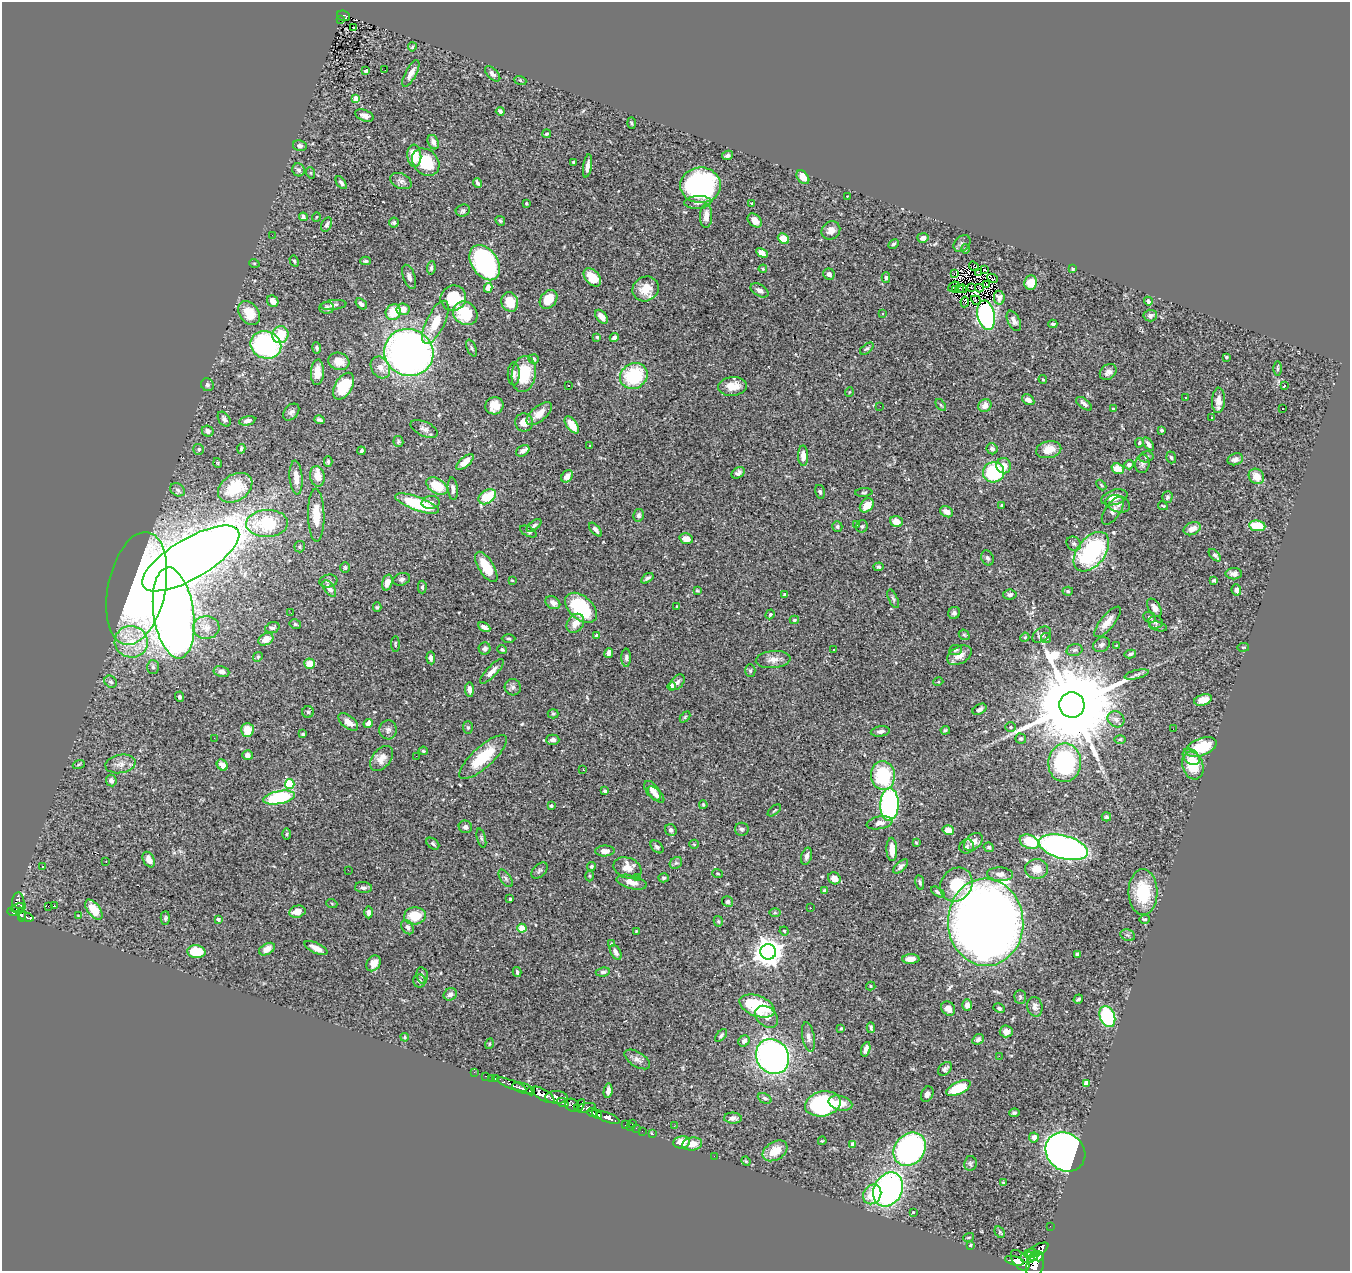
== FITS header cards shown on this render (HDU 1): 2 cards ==
NAXIS1  =                 1348
NAXIS2  =                 1269

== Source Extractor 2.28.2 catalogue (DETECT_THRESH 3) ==
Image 1348 x 1269 px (HDU 1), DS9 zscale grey, 1 PNG px = 1 image px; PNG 1352 x 1273 px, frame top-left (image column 1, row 1269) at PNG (2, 2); each listed source drawn as its Kron ellipse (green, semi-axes under 4 px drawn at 4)
Background 0.637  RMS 0.026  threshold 0.0787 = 3 sigma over >= 5 px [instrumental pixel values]
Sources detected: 496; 1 with non-positive FLUX_AUTO (blend fragments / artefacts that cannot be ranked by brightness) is neither listed nor drawn; the other 495 listed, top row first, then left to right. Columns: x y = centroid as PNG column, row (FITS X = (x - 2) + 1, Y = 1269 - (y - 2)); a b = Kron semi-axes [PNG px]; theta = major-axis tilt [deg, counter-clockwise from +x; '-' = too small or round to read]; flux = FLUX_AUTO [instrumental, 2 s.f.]
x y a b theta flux
344 16 7 5 -20 68
340 20 3 2 - 11
353 28 3 2 - 2.1
412 47 4 3 - 2
385 70 2 2 - 10
366 71 4 2 - 2.6
411 73 15 5 61 12
493 74 9 5 -45 6.7
520 80 6 4 -19 2
356 98 4 4 - 21
500 111 4 3 - 4.3
364 115 10 5 -22 7.8
631 123 5 3 - 2
546 134 4 3 - 2.6
433 142 7 5 -68 7
300 146 7 5 -11 5.7
727 155 5 4 - 5.2
414 156 11 7 -85 35
426 162 15 12 -44 66
574 162 4 3 - 3.1
587 166 12 4 81 8
298 170 6 6 - 4.4
311 173 6 3 -71 1.8
803 177 8 5 -51 18
401 181 11 7 -25 7.9
341 183 7 4 -53 4.2
478 183 5 3 - 3.9
700 185 20 18 0 290
847 196 2 2 - 0.89
698 202 13 6 3 8.5
526 203 3 2 - 1.9
752 203 4 3 - 2
463 211 7 6 - 4.5
706 216 12 6 89 13
303 217 4 4 - 4.8
316 217 5 3 - 1.3
755 220 8 5 -45 11
500 221 5 4 - 2.8
394 223 5 5 - 3
327 225 7 5 64 4.3
831 230 10 8 41 12
272 235 2 2 - 1.7
923 238 5 5 - 7
783 239 6 5 - 31
962 243 9 7 43 5.4
893 244 6 3 28 2.6
965 249 4 4 - 1.8
762 253 6 4 -28 9.5
294 261 6 4 -60 2.2
366 261 5 4 - 2.8
254 263 5 3 - 1.5
485 263 19 13 -56 200
974 266 5 2 - 2.4
431 268 7 4 83 3.8
763 269 4 3 - 2.1
1073 269 4 3 - 2.1
984 270 4 2 - 1.9
978 273 3 2 - 1.5
829 274 6 5 - 7
954 274 3 2 - 2.7
409 277 13 6 -71 8.5
592 277 10 7 -49 26
886 277 5 4 - 3.3
992 278 6 2 -26 1.8
1031 283 7 6 - 24
986 285 2 2 - 1.2
953 287 6 2 37 2.8
971 287 2 2 - 0.96
488 288 5 4 - 17
960 288 3 2 - 0.83
979 288 4 2 - 1.2
646 289 13 12 - 32
963 289 4 2 - 1.1
759 290 10 5 -31 7
955 290 3 2 - 0.94
453 298 13 12 - 68
999 298 7 5 -81 6.8
548 299 10 7 50 34
976 300 5 2 - 2.3
273 301 6 5 - 13
1148 301 4 3 - 3.5
510 302 10 8 -69 37
965 302 5 2 - 2
361 304 6 4 -39 6.3
333 305 13 5 6 5.4
327 308 7 6 - 6.1
403 309 6 6 - 17
393 312 8 7 - 42
249 313 13 9 -54 34
465 313 13 11 -38 75
882 313 3 3 - 7.2
986 315 15 8 -79 360
1150 315 6 6 - 7
601 317 8 5 -52 12
1014 321 11 6 -63 7.3
435 322 23 9 64 43
1053 324 4 3 - 2.6
280 335 8 8 - 45
597 337 3 3 - 2.5
614 337 4 3 - 6.7
266 345 16 13 -20 270
317 348 6 4 -80 3.5
471 348 9 4 -65 3.1
867 349 8 4 39 3.4
409 352 25 23 -24 950
1226 357 3 3 - 1.8
534 359 5 4 - 4.6
339 361 10 8 -18 20
380 367 11 9 -59 13
1277 368 7 3 -89 2.3
317 372 13 6 86 22
1108 372 9 7 42 8.4
514 374 11 6 -88 6
524 374 18 12 82 63
634 376 14 12 31 110
1043 379 4 3 - 2
207 385 7 6 - 4.1
344 386 15 8 59 60
568 386 3 2 - 1.8
733 386 14 9 5 23
1284 386 3 3 - 2.3
849 392 5 3 - 1.4
1185 397 3 2 - 2.5
1028 400 6 5 - 11
1218 400 13 6 87 15
1084 404 9 5 -38 6.4
941 405 6 3 -53 2.2
985 405 7 6 - 11
494 406 9 8 - 21
880 406 2 2 - 2.3
1113 408 4 2 - 1.4
1283 409 3 2 - 4.5
291 412 9 6 49 5.3
539 413 15 7 40 17
1211 417 3 3 - 5.5
224 419 8 5 -55 5
319 420 5 3 - 3
247 421 8 4 13 7.1
524 422 9 9 - 17
572 425 10 5 -54 29
424 429 15 7 -25 7.7
1161 430 4 3 - 2.4
208 431 6 5 - 6.3
398 442 5 5 - 2.8
1139 443 5 3 - 2.4
1148 444 7 4 -54 5.9
590 445 2 2 - 1.2
199 449 5 5 - 3.4
241 449 5 3 - 3
992 449 6 5 - 5.5
1049 450 12 8 12 24
361 451 4 3 - 3.1
523 451 7 5 32 8
803 456 10 5 -89 14
1146 457 7 5 15 3.7
1171 457 6 4 -71 3.5
1235 459 8 5 18 6.7
328 461 5 4 - 2.9
465 462 10 5 41 17
218 463 5 3 - 1.7
1142 464 9 7 80 5.4
1129 465 5 4 - 7.2
1004 466 8 7 - 14
1118 469 6 5 - 26
994 472 10 10 - 120
738 473 7 5 33 5.5
317 476 10 7 -80 23
567 476 7 5 51 11
1256 476 8 7 - 22
296 478 17 6 -85 17
1101 485 6 3 -46 2.2
437 486 12 7 -34 50
235 488 18 13 32 67
453 489 11 5 -84 8.7
178 490 8 6 -32 4.6
820 492 7 5 -75 4
864 492 8 3 5 2.2
487 497 9 6 33 50
1114 497 13 7 17 20
1167 497 6 5 - 3.5
431 502 9 6 6 6.2
417 504 23 6 -20 99
1118 504 12 8 -16 9.6
867 505 8 6 45 24
1002 505 4 3 - 2.7
1163 506 5 3 - 1.6
1113 511 16 7 55 8.7
947 512 7 5 -27 11
316 515 26 8 -89 34
639 515 6 5 - 3.8
896 522 6 5 - 14
267 523 21 13 2 94
857 524 4 3 - 2
534 525 8 4 38 4.1
862 526 6 5 - 3.5
1257 526 8 5 -9 55
837 527 5 5 - 2.8
1192 529 9 6 23 14
596 530 8 4 -49 5.3
528 532 9 5 -27 3.7
686 539 7 5 -13 15
1074 544 8 6 -39 4.9
300 547 6 5 - 2.9
1091 552 22 14 52 210
1215 555 7 4 -46 3.4
191 558 55 20 30 4100
987 558 8 6 -63 5.1
486 567 17 7 -58 44
879 567 5 4 - 2.8
345 568 5 4 - 2.2
1234 574 8 5 0 7.1
647 578 7 3 36 3.9
401 579 9 6 17 5.2
512 580 4 2 - 1.2
1214 580 4 3 - 3.5
328 581 9 6 11 5.2
387 583 8 5 73 9.6
422 587 6 4 89 3.2
137 588 57 28 78 970
329 589 9 5 -56 8.8
697 590 4 3 - 1.9
1236 590 6 5 - 6.8
1068 591 5 4 - 2.7
785 594 4 3 - 2.1
1010 594 7 5 8 5.5
893 599 10 4 -66 3.8
553 603 8 6 -31 8.1
677 606 2 2 - 1.6
377 607 5 4 - 2.6
581 608 18 11 -41 110
1154 608 10 6 -59 10
174 613 46 20 -82 2200
291 613 2 2 - 2.2
954 613 6 6 - 4.7
770 614 5 4 - 2.5
1150 617 7 5 -24 3.2
794 620 4 3 - 2.7
1107 622 19 6 50 16
1156 622 7 6 - 4.7
575 623 10 8 55 15
295 624 6 4 -13 3
1158 626 9 4 -12 3.7
206 627 13 11 2 17
272 627 7 5 20 4.7
484 627 7 4 -28 8.1
596 635 4 3 - 3
964 635 6 4 -42 2.6
1042 635 10 6 34 8.2
1025 637 5 4 - 1.7
1046 638 5 5 - 2.5
266 639 8 5 28 17
509 639 7 3 -1 2.1
131 642 16 15 - 47
395 644 8 3 -89 2.2
1102 645 9 7 30 5.6
1117 645 4 3 - 1.7
1243 647 6 3 7 1.7
485 648 6 6 - 5.9
502 650 5 4 - 2.8
834 650 3 2 - 3.5
955 650 6 5 - 3.1
1074 650 8 5 16 4.7
609 653 5 4 - 7.9
1130 654 6 3 12 3.7
959 655 13 8 30 19
258 657 5 4 - 2.4
431 658 6 4 -84 4.7
626 658 9 5 -90 4.3
773 659 17 8 5 14
309 664 5 5 - 24
153 667 7 6 - 3.8
221 671 8 5 -11 7.4
492 671 16 5 46 12
750 671 6 5 - 3.1
1137 674 12 4 13 5
111 682 6 5 - 4.5
677 682 9 6 48 6.3
938 682 5 3 - 1.5
672 686 4 4 - 26
513 687 8 8 - 5.5
469 690 7 4 -86 7.8
179 697 5 4 - 4.7
1203 700 9 5 17 17
1072 705 12 12 - 41000
980 709 7 5 30 6.4
308 712 6 6 - 2.8
553 714 5 5 - 2.4
685 717 6 4 46 2.3
1116 719 9 7 -39 8.1
348 722 12 6 -38 19
368 723 5 4 - 13
1010 727 5 4 - 2.2
468 728 6 5 - 3
1173 729 2 2 - 1.2
247 730 7 6 - 24
388 730 9 8 - 6.9
945 730 5 4 - 2.4
880 731 9 5 8 6.4
303 734 4 3 - 2.3
214 738 2 2 - 1.3
1021 739 5 5 - 3.1
1120 739 6 4 -1 2
553 740 6 5 - 6.1
1201 747 16 8 20 72
423 751 4 4 - 2.7
247 755 5 4 - 9.3
416 756 3 2 - 1.4
483 757 31 10 42 65
1191 757 9 7 -41 11
381 758 14 9 50 16
1065 763 19 16 89 230
79 764 6 4 20 2.7
120 764 15 9 10 14
222 765 6 5 - 11
1193 765 14 10 -70 53
583 770 2 2 - 1.1
883 776 14 12 -83 110
111 780 6 5 - 7
290 784 5 4 - 90
605 791 4 3 - 2.9
652 791 11 6 -53 9.7
656 795 10 5 -44 7.7
279 798 16 6 11 140
889 804 16 9 88 320
703 805 4 3 - 2
551 806 4 4 - 2.6
774 810 8 3 39 1.9
1106 817 5 4 - 3.4
879 823 13 6 10 11
465 827 6 6 - 6.3
742 829 7 6 - 4.5
671 830 6 5 - 5.1
948 830 6 5 - 18
287 834 6 4 89 2.8
481 838 10 3 -75 3.2
973 842 11 7 44 12
1029 842 10 6 -23 50
916 843 4 3 - 1.7
433 844 7 5 -38 3.6
694 844 5 4 - 2
657 847 8 5 -44 4.1
967 847 7 6 - 3.8
989 847 5 4 - 4
1063 847 25 11 -15 620
892 849 12 5 -88 19
605 851 10 5 1 11
807 856 9 5 74 5.9
149 860 8 5 -61 9.7
106 861 2 2 - 1.1
676 863 7 5 42 3.8
591 866 4 4 - 2.7
901 866 9 4 42 5.1
43 867 3 3 - 1.8
627 868 14 10 -21 18
1037 869 11 10 - 20
348 870 3 2 - 1.4
540 870 10 6 45 3.9
718 873 5 3 - 1.7
1000 874 13 6 -3 9.1
590 876 5 3 - 1.8
506 878 10 5 -55 4.7
638 878 4 3 - 3.2
664 878 5 4 - 4.6
834 878 6 5 - 12
632 882 15 6 -15 15
920 883 8 4 -80 3.2
956 885 18 15 54 56
363 888 8 5 -5 5.1
824 891 4 3 - 4.1
938 892 7 3 -34 3.7
1143 892 23 14 -89 79
510 899 3 3 - 2.3
728 901 5 5 - 3.3
18 903 10 6 87 230
332 904 5 3 - 1.7
48 906 2 2 - 260
54 906 3 3 - 7.1
18 908 7 3 16 190
810 908 2 2 - 1.2
94 910 11 6 -53 31
13 911 6 5 - 290
297 912 8 6 13 17
369 912 6 4 -90 6
775 913 5 3 - 2
21 915 7 3 -80 200
78 916 3 3 - 1.3
415 916 11 8 5 41
26 917 7 3 -17 110
165 918 7 4 88 2.9
218 919 3 3 - 5.9
1145 919 5 3 - 2.1
718 921 5 4 - 2.5
986 922 44 37 -87 2700
408 927 8 5 -53 6.9
522 928 4 4 - 58
636 931 2 2 - 1
784 931 4 4 - 2.1
1128 935 7 5 -20 4.1
612 944 4 3 - 2.4
316 948 12 5 -25 11
267 949 8 5 30 11
196 952 9 6 -4 48
616 952 8 5 -60 7.5
768 952 8 7 - 2100
1077 954 4 3 - 4
911 959 8 5 2 12
373 963 8 6 55 15
517 972 5 3 - 2.8
603 972 7 4 7 3.6
422 975 8 5 -80 3.8
419 981 6 6 - 4.9
871 986 5 4 - 2
450 994 7 6 - 8.6
1020 997 7 5 -88 3.6
1078 999 5 3 - 3.3
967 1005 6 5 - 10
757 1006 18 10 -20 93
1035 1007 10 7 -76 8
999 1008 6 4 -28 4
948 1009 8 6 -52 12
767 1017 13 9 -43 11
1107 1017 11 7 -69 140
841 1028 4 3 - 1.8
871 1028 5 3 - 2.8
1006 1031 6 6 - 11
721 1035 8 4 49 3.4
405 1037 4 3 - 2.1
808 1037 15 6 -80 7.9
978 1039 6 5 - 4.7
744 1041 6 5 - 6.8
489 1044 5 3 - 1.5
866 1049 7 4 72 8.7
999 1056 2 2 - 13
773 1057 18 16 -55 600
637 1059 14 7 -32 8.9
945 1069 8 5 44 5.1
474 1072 2 2 - 4.8
485 1076 3 2 - 8.1
491 1078 2 2 - 4.9
495 1079 4 3 - 19
1086 1083 4 4 - 15
512 1085 15 4 -22 250
523 1088 11 5 -18 670
958 1088 13 6 25 70
531 1091 4 3 - 410
608 1091 7 4 81 8.1
927 1094 8 6 64 7.3
543 1095 13 5 -30 1800
556 1097 11 6 -2 850
765 1098 7 5 -24 4.1
563 1103 6 3 -21 270
840 1103 12 7 -15 14
823 1104 18 12 12 180
572 1105 7 6 - 230
580 1105 7 4 53 220
586 1108 10 4 11 280
592 1113 5 3 - 390
1014 1113 5 3 - 2.8
597 1114 5 3 - 490
608 1118 12 4 -20 1200
733 1118 9 5 -3 7.6
633 1123 3 2 - 32
626 1125 3 3 - 27
630 1126 3 2 - 13
674 1126 3 2 - 1.8
636 1128 2 2 - 7.8
642 1131 2 2 - 5.1
653 1134 3 2 - 5.8
1034 1137 5 5 - 9.4
822 1141 4 3 - 1.5
681 1142 8 6 9 22
692 1144 10 6 8 18
853 1144 4 4 - 17
910 1149 18 14 49 460
775 1151 13 9 31 29
1065 1152 21 18 -42 1400
714 1156 2 2 - 3.8
746 1161 5 4 - 1.8
970 1163 7 6 - 3.6
1004 1183 3 2 - 1.7
888 1190 18 14 63 510
872 1194 10 8 58 38
913 1212 3 2 - 1.6
1050 1226 2 2 - 4.3
1000 1232 6 4 -61 2.3
969 1237 5 3 - 1.6
970 1245 4 3 - 1.4
1038 1250 12 5 29 440
1030 1253 6 4 14 390
1034 1256 5 4 - 510
1039 1257 4 3 - 400
1028 1258 7 5 -5 580
1020 1260 12 7 -52 1500
1014 1261 10 4 -13 790
1035 1264 14 8 75 1900
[1 non-positive-flux detection neither listed nor drawn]